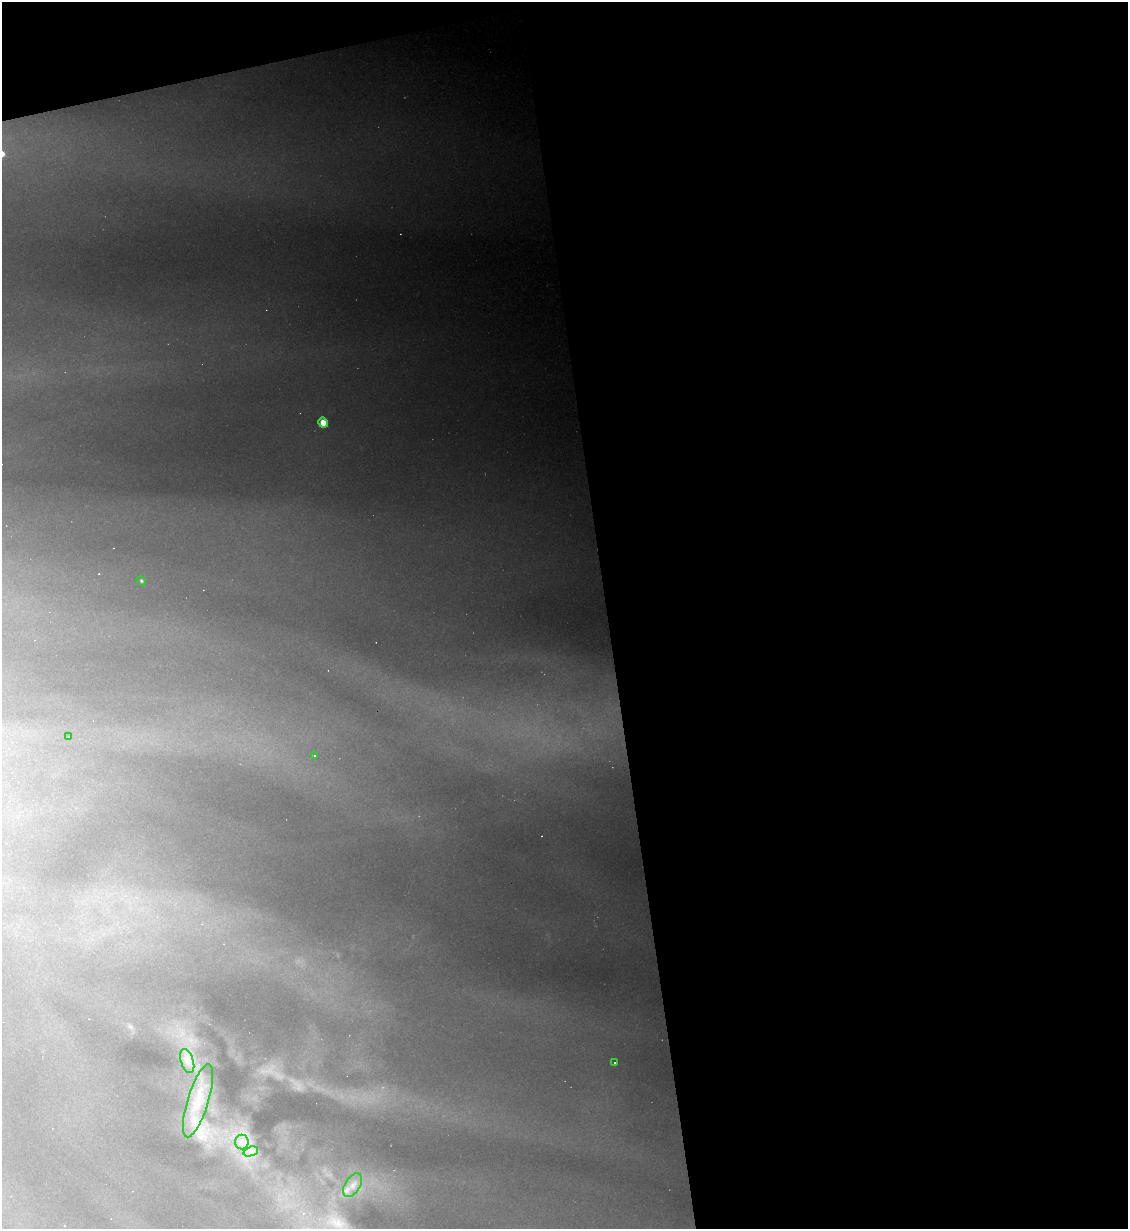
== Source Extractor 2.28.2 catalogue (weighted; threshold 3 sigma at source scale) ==
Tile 4 of 4 x 4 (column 4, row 1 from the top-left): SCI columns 3624-4749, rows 3681-4907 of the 4885 x 4907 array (HDU 1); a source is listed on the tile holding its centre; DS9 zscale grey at full resolution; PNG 1130 x 1231 px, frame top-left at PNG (2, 2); each listed source drawn as its Kron ellipse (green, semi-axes under 4 px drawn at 4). Shown black and unused: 49% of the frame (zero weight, under 2 of 3 exposures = <1% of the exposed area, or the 3 px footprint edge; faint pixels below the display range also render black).
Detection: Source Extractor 2.28.2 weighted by HDU 2 'WHT'; one run over the whole footprint, this tile lists its part. Background 1.16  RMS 0.044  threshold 0.197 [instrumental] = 3 sigma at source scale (4.5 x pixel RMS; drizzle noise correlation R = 1.50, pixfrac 1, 0.05/0.05 arcsec/px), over >= 5 px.
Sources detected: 12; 2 cosmic-ray / hot-pixel residue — neither listed nor drawn; the other 10 listed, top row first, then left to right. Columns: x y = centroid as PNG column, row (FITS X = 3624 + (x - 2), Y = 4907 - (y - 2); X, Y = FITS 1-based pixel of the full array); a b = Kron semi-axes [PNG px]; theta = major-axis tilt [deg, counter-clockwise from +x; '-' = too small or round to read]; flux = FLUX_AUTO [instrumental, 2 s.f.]
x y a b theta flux
323 423 5 4 - 45
141 581 5 4 - 4.9
69 737 3 3 - 4.5
315 756 3 2 - 5
187 1061 12 6 -72 28
614 1063 2 2 - 4.7
198 1101 38 10 73 120
242 1142 7 7 - 23
251 1151 8 4 18 16
353 1185 13 7 58 35
Unlisted compact peaks at least as high as the median listed source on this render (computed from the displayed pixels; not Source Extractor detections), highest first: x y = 298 1088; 271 1068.